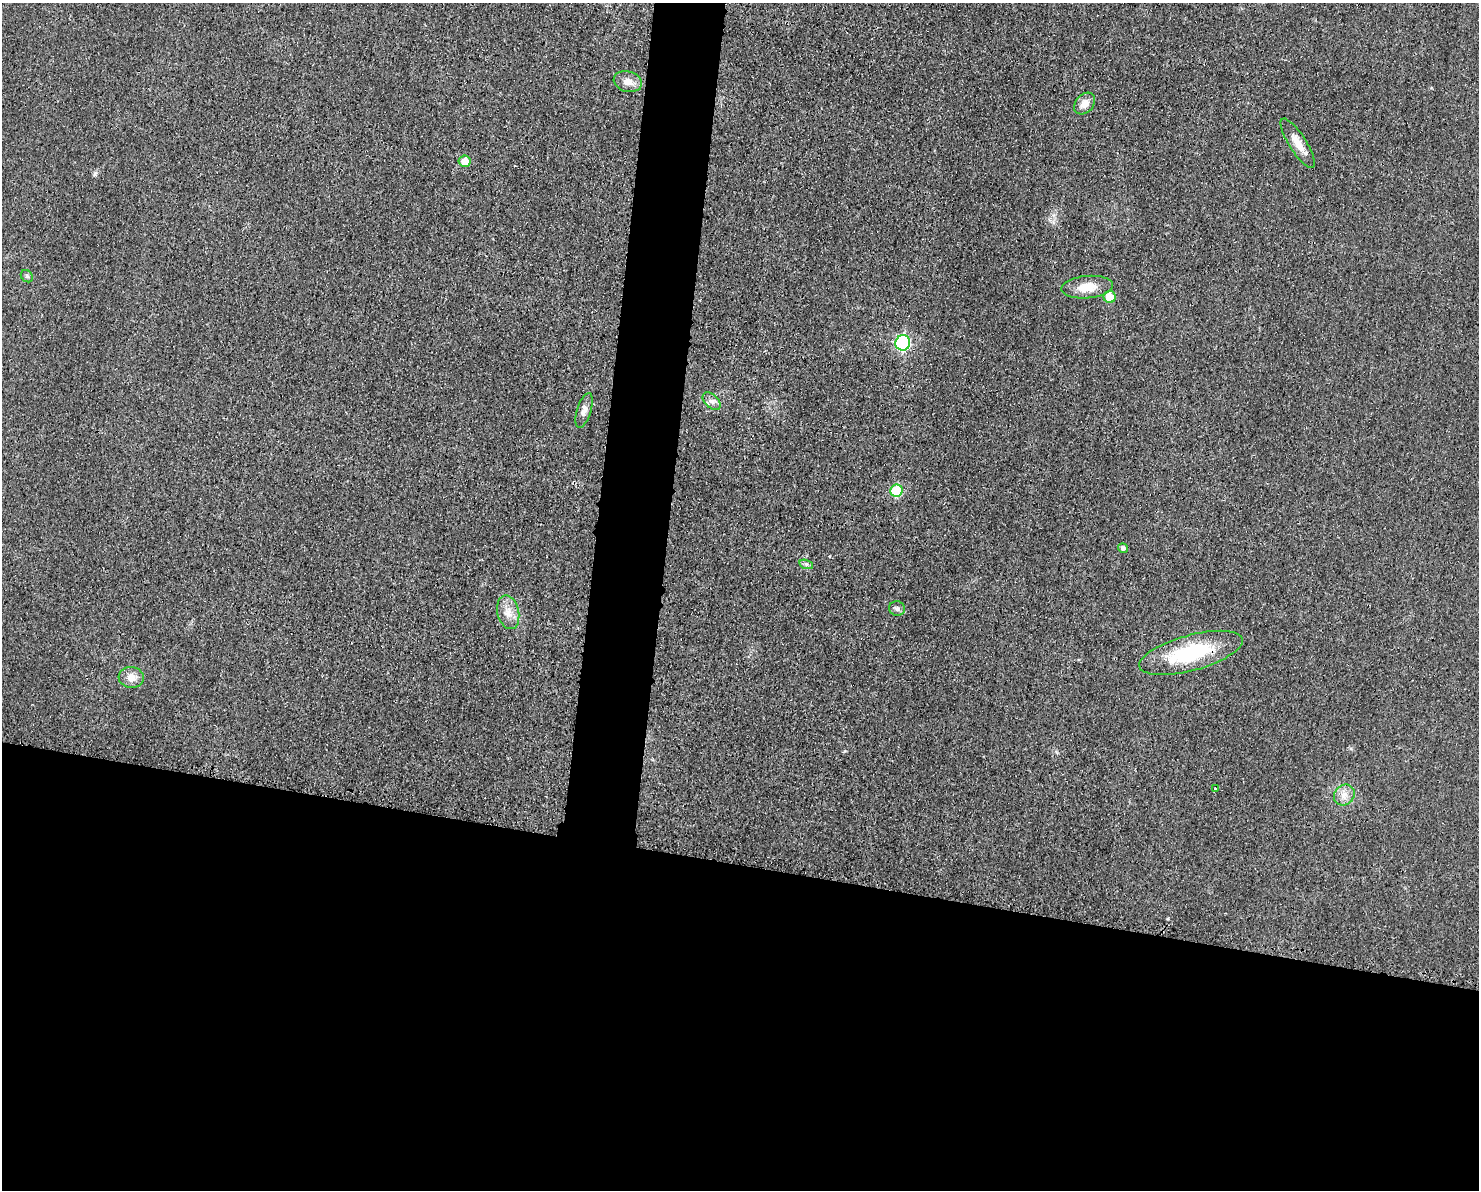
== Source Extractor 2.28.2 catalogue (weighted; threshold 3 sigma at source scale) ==
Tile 11 of 3 x 4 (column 2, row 4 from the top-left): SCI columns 1608-3084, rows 16-1203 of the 4804 x 4790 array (HDU 1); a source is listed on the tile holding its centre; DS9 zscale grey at full resolution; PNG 1481 x 1192 px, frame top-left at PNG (2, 3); each listed source drawn as its Kron ellipse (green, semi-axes under 4 px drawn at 4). Shown black and unused: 31% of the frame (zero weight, under 3 of 4 exposures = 2% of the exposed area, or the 3 px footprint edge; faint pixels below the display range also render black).
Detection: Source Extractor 2.28.2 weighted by HDU 2 'WHT'; one run over the whole footprint, this tile lists its part. Background 0.0257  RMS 0.006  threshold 0.0271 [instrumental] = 3 sigma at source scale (4.5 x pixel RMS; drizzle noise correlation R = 1.50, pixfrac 1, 0.05/0.05 arcsec/px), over >= 5 px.
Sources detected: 19; all 19 listed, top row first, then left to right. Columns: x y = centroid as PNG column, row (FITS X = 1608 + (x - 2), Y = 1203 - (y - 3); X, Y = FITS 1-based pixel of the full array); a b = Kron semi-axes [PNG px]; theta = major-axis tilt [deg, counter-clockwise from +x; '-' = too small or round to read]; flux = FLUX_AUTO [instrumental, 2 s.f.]
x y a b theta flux
628 82 14 10 -16 5.2
1085 104 12 9 49 5.3
1298 143 29 8 -57 7.4
465 161 6 5 - 8.1
27 276 7 5 -46 1.1
1087 287 26 11 5 11
1110 297 6 6 - 10
903 343 7 7 - 80
712 401 11 6 -44 2.5
584 410 18 7 72 3.6
896 491 6 6 - 24
1123 548 5 4 - 1.7
806 564 7 4 -18 1.3
897 608 8 7 - 1.9
508 612 17 11 -77 6.4
1191 653 53 17 15 47
131 677 12 10 -5 5.1
1216 788 3 3 - 3.5
1344 795 11 9 46 4.6
Overlapping masked pixels (flux is a lower limit): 1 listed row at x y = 1191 653
Unlisted compact peaks at least as high as the median listed source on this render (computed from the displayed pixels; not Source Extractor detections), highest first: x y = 95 174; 845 751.